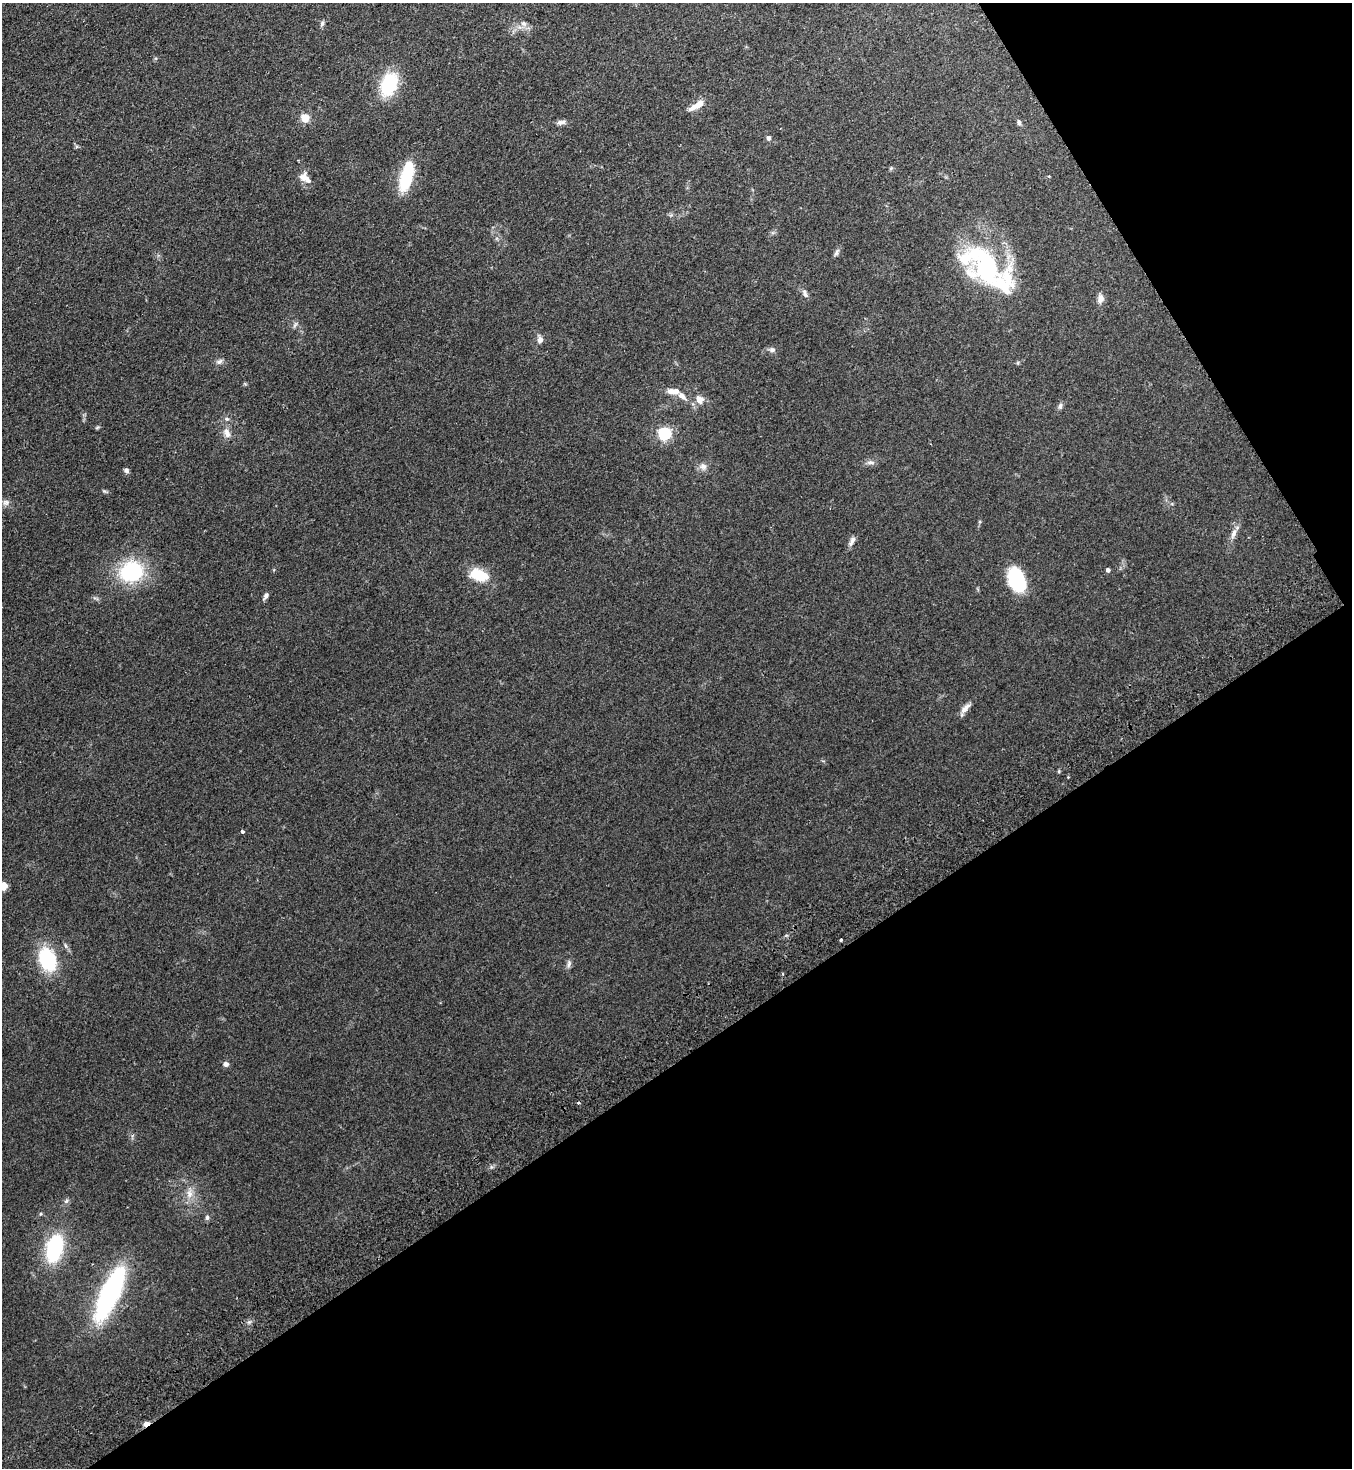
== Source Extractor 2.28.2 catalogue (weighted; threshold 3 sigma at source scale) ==
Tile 12 of 4 x 4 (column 4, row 3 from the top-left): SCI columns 4382-5731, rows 1517-2982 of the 5925 x 5963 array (HDU 1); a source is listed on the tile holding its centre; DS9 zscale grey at full resolution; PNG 1354 x 1470 px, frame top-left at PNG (2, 3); no overlay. Shown black and unused: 34% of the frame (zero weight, under 2 of 3 exposures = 3% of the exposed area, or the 3 px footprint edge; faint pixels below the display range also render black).
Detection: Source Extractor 2.28.2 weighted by HDU 2 'WHT'; one run over the whole footprint, this tile lists its part. Background 0.091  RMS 0.009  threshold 0.0403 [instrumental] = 3 sigma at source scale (4.5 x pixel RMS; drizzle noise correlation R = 1.50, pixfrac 1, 0.05/0.05 arcsec/px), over >= 5 px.
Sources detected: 58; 1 cosmic-ray / hot-pixel residue — not listed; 5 inside a brighter listed object's ellipse — not listed separately; the other 52 listed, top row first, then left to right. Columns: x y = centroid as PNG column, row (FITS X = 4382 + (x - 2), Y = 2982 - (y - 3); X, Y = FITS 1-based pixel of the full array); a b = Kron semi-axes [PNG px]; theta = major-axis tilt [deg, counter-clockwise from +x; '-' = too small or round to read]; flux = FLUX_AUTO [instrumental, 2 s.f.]
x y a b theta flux
322 23 8 5 78 2.2
524 24 9 7 -41 3.6
389 84 25 16 69 47
697 105 20 6 31 10
305 118 9 8 - 9.3
561 122 12 6 6 3.3
1019 122 7 5 -72 2
768 138 5 5 - 3.1
891 168 5 4 - 1.1
407 176 27 9 76 57
305 178 18 10 -39 8.2
836 253 9 5 71 2.2
987 267 45 32 -70 100
805 293 13 6 -66 3.3
1100 298 11 7 75 4.9
295 325 8 5 54 2.1
540 340 9 7 -87 3.8
772 350 8 7 - 2.7
219 361 9 7 22 2.9
1018 363 6 3 -72 0.98
673 391 15 7 -1 8.4
699 400 10 8 -63 6.7
1060 406 8 5 75 2.5
97 428 6 4 20 1.1
227 433 15 8 -70 6.3
664 434 6 5 - 140
871 462 12 5 -5 2.9
703 466 10 9 - 4.3
126 470 6 5 - 2.4
104 491 6 5 - 1.2
6 502 10 8 -15 3.6
1233 534 15 6 69 5.2
852 541 14 5 62 3.9
1108 570 4 4 - 2.7
131 571 28 24 21 63
478 575 17 11 -18 27
1016 579 24 15 -67 52
266 596 8 5 57 2.8
965 708 18 6 46 5.5
242 831 4 4 - 1.4
4 886 9 8 - 5.9
841 940 3 3 - 1.9
47 959 20 14 -67 61
569 964 11 6 81 2.9
782 974 4 3 - 0.94
226 1064 7 7 - 2.7
189 1194 13 8 -84 7.1
66 1201 7 5 47 1.9
207 1218 7 5 89 2
54 1248 25 14 76 73
110 1294 52 17 65 140
146 1424 6 4 27 4.7
Overlapping masked pixels (flux is a lower limit): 1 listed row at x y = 146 1424
Isophote crosses this tile's border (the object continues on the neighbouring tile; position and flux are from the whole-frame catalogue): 1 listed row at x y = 4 886